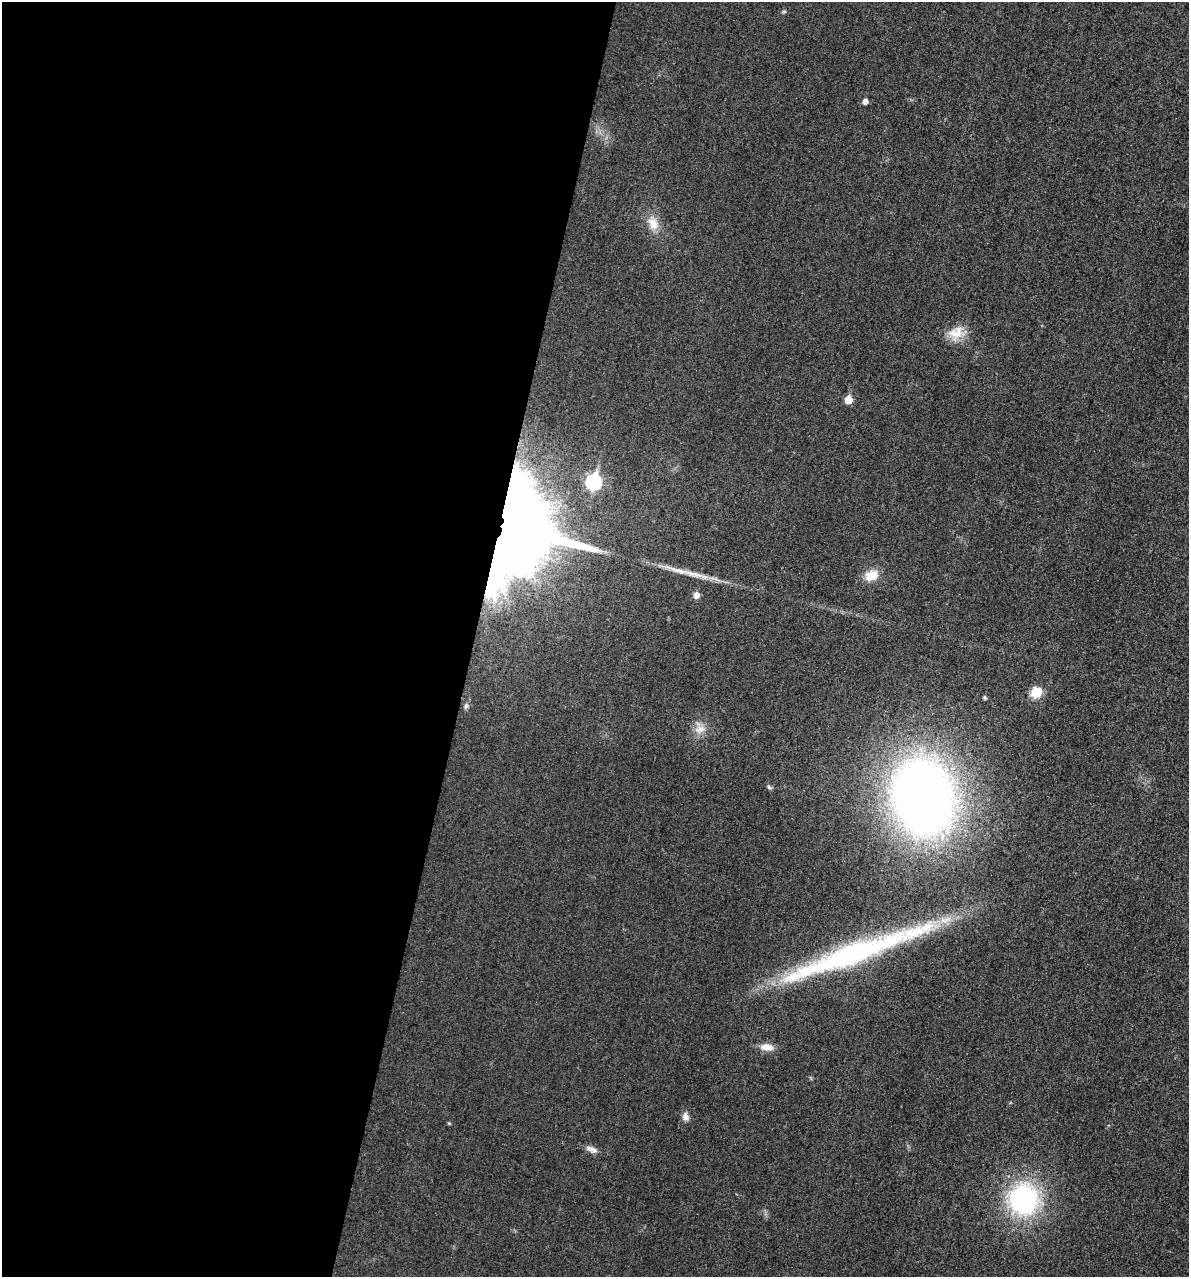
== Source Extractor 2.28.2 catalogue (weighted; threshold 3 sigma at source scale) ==
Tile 5 of 4 x 4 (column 1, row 2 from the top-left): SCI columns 143-1329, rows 2570-3844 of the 5154 x 5142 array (HDU 1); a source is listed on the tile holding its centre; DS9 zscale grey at full resolution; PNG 1191 x 1279 px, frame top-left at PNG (2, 2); no overlay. Shown black and unused: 40% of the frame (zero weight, under 3 of 4 exposures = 2% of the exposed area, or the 3 px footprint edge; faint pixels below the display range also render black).
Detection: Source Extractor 2.28.2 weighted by HDU 2 'WHT'; one run over the whole footprint, this tile lists its part. Background 0.0179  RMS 0.0055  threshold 0.0248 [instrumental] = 3 sigma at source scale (4.5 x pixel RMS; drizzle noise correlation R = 1.50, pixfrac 1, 0.05/0.05 arcsec/px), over >= 5 px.
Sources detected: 22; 1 long thin detection or spike segment (spike, bleed or trail) — not listed; the other 21 listed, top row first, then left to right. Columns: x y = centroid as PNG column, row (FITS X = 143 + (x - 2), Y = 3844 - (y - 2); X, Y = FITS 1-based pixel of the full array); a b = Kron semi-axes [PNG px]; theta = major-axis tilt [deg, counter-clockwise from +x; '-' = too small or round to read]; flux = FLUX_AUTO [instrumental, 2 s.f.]
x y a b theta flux
784 11 6 4 19 0.68
865 101 5 5 - 2.7
653 223 19 12 -66 7.6
956 333 22 16 27 9.5
848 400 5 5 - 10
593 482 8 7 - 89
520 530 81 63 84 850
693 574 38 7 -15 10
871 575 19 13 21 8.1
696 595 6 5 - 4
1036 692 13 12 - 8.7
985 698 4 4 - 0.95
466 706 6 5 - 1.2
700 729 15 10 22 5.5
769 787 7 4 -45 1
923 798 59 45 -75 520
766 1047 17 8 -5 5.4
685 1116 10 8 -73 2.9
449 1123 4 4 - 0.53
592 1149 16 7 -24 3.1
1023 1199 28 26 82 91
Overlapping masked pixels (flux is a lower limit): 1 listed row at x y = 520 530